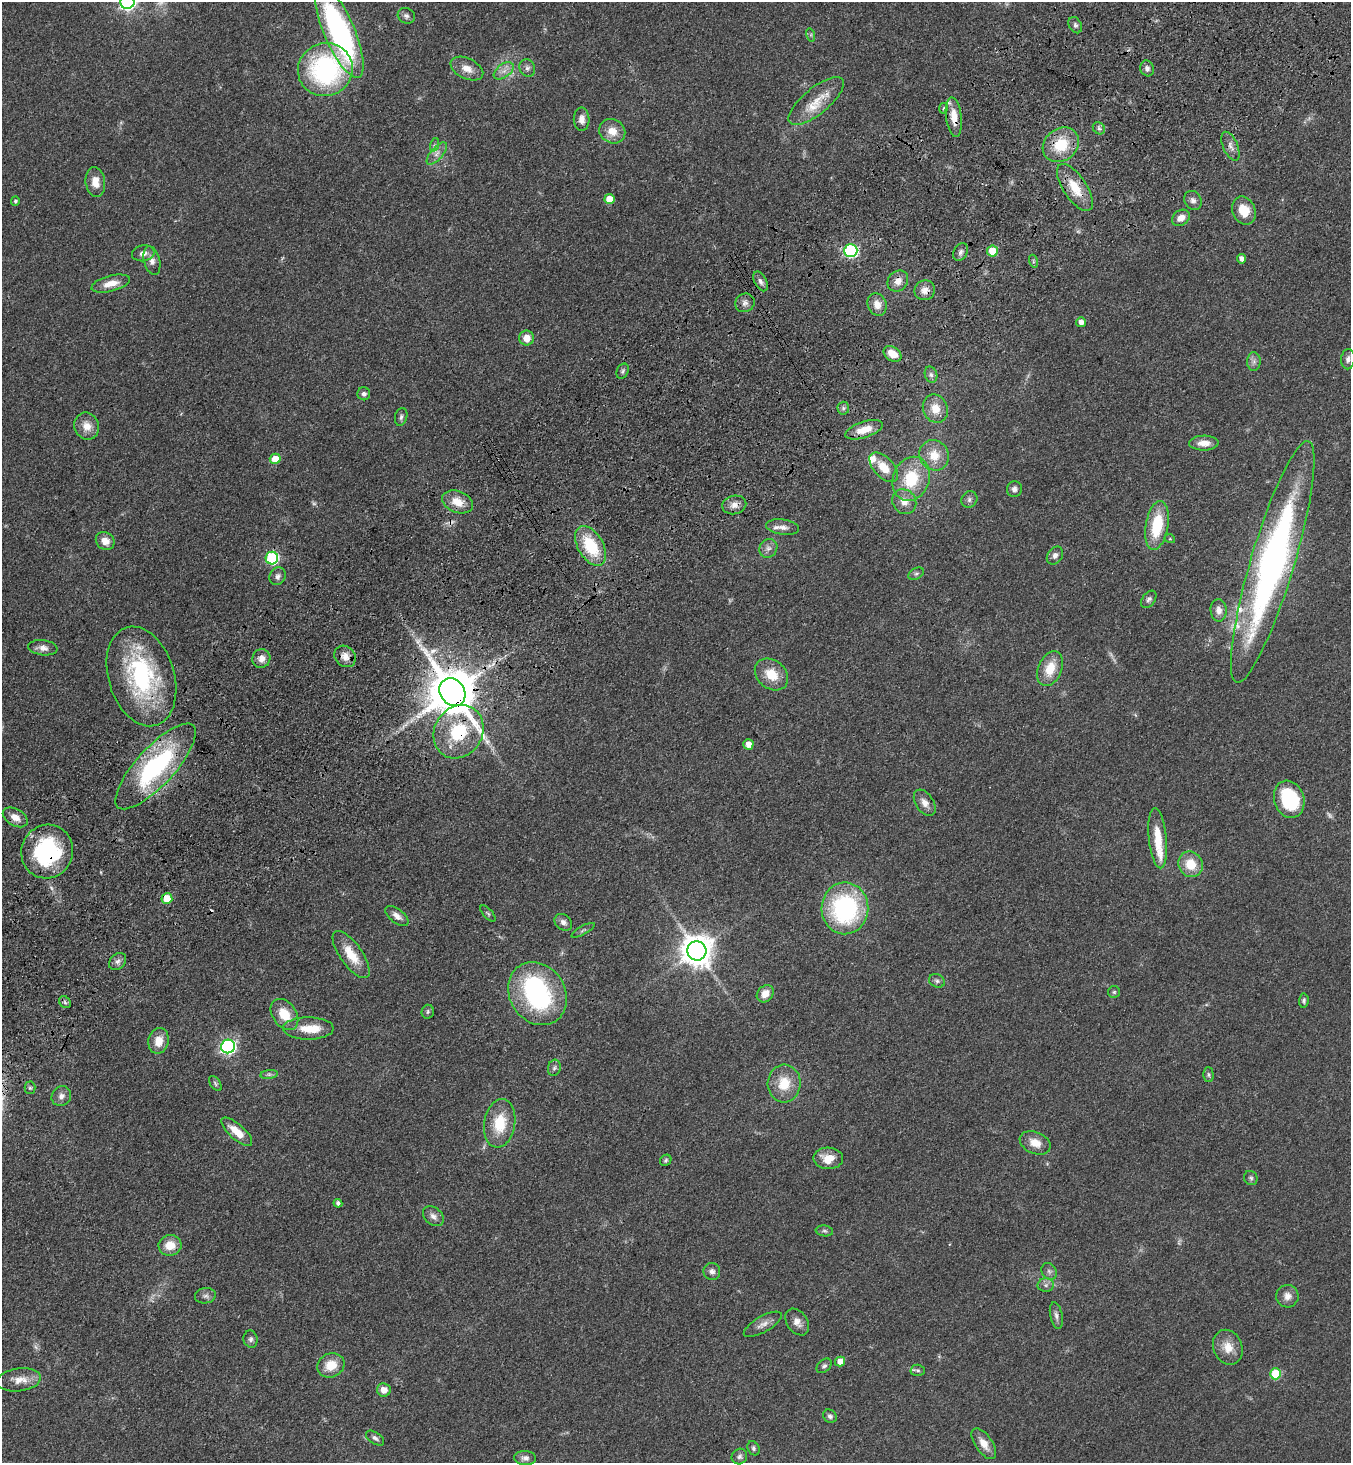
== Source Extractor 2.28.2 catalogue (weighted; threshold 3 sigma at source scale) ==
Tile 10 of 4 x 4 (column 2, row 3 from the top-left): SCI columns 1720-3068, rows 1563-3023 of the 6001 x 6046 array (HDU 1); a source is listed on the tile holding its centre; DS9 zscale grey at full resolution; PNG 1353 x 1465 px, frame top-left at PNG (2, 2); each listed source drawn as its Kron ellipse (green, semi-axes under 4 px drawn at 4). Shown black and unused: <1% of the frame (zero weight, under 3 of 4 exposures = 6% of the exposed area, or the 3 px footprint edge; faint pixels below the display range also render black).
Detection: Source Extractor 2.28.2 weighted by HDU 2 'WHT'; one run over the whole footprint, this tile lists its part. Background 0.0589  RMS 0.006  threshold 0.0272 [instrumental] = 3 sigma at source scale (4.5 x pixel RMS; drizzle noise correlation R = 1.50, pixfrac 1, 0.05/0.05 arcsec/px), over >= 5 px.
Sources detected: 165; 5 too faint to see at this stretch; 1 inside a brighter object's white glare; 2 cosmic-ray / hot-pixel residue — neither listed nor drawn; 5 inside a brighter listed object's ellipse — not listed separately; the other 152 listed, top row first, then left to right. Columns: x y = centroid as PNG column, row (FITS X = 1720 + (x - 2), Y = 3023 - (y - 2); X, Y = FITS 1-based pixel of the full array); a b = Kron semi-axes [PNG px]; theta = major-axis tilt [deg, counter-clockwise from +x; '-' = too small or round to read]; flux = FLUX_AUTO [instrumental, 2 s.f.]
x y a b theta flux
127 2 7 7 - 180
406 16 9 7 -26 2
1075 25 8 6 -62 1.7
339 31 50 15 -67 140
811 35 7 4 -73 0.99
527 68 9 7 -64 2.2
1147 68 8 6 -74 2.5
467 69 17 10 -26 6.5
325 70 27 26 - 100
504 71 11 6 37 3.5
816 101 34 13 40 15
943 108 5 3 - 0.75
954 117 20 8 -83 9.7
582 119 11 8 -87 4.1
1099 128 7 5 -44 1.3
612 131 13 12 - 8.2
434 145 7 4 70 1.1
1061 145 19 16 38 22
1230 146 15 7 -68 3.7
437 153 14 6 49 3.3
95 182 15 9 -82 7.3
1075 187 27 11 -56 15
609 199 5 5 - 9.4
1193 200 10 8 -57 2.8
15 201 5 4 - 1.2
1244 210 14 11 -67 12
1181 218 9 7 34 5.2
851 251 7 6 - 88
992 251 5 5 - 16
960 252 9 7 65 2.2
143 253 11 8 9 3.5
1241 259 5 4 - 3.5
152 260 15 8 -76 3.8
1033 261 6 4 -72 0.95
760 281 11 6 -62 2.4
898 281 11 9 49 5.3
111 284 20 7 15 7.4
925 290 10 10 - 4.8
745 303 10 9 - 3
877 304 11 9 -70 5.7
1081 322 5 5 - 3.7
527 338 7 7 - 6.5
892 354 10 7 -35 8.3
1348 359 10 7 85 2.3
1254 361 9 7 90 2.3
623 371 8 5 65 1.4
931 375 8 6 -73 1.8
364 394 6 6 - 1.8
843 408 6 6 - 1.4
935 409 14 12 -66 9.2
401 417 9 6 75 1.6
87 426 14 12 -69 7.1
864 430 19 8 18 9.9
1204 443 15 7 1 5.9
934 455 16 14 -53 11
275 459 5 5 - 11
884 467 18 10 -47 11
911 479 22 18 68 27
1014 489 8 7 - 2.4
969 499 8 7 - 2
457 502 16 11 -22 9.5
904 502 13 11 -52 6.2
734 505 12 9 13 4.3
1157 526 25 11 80 28
783 527 16 7 -7 4.4
1170 539 5 3 - 0.54
105 541 10 8 -39 5.4
591 546 22 12 -59 29
768 548 10 8 54 2.9
1055 555 10 7 55 2.9
272 558 6 6 - 66
1273 562 126 22 73 260
916 574 8 5 28 1.5
277 576 9 8 - 2.4
1149 599 10 6 52 1.8
1219 610 11 8 -86 4.3
43 648 15 7 -7 3.7
345 656 11 10 - 5.2
261 658 9 9 - 4.3
1050 669 18 11 68 13
771 674 18 14 -40 13
141 676 51 33 -73 86
452 692 15 12 -56 3200
459 732 27 24 57 34
748 744 5 5 - 5.7
156 766 55 19 47 92
1289 799 19 15 -71 45
925 803 15 9 -56 4.7
15 817 13 8 -30 5.5
1158 838 30 9 -84 15
47 852 27 25 68 64
1191 864 13 12 - 13
167 899 5 5 - 15
845 908 26 23 89 91
488 913 10 4 -48 1.2
397 916 13 7 -39 3.6
563 922 9 7 -40 2.6
583 930 13 4 29 1.2
697 951 9 9 - 1100
351 955 28 11 -55 14
117 961 9 7 44 2.5
937 981 8 6 -25 1.8
1114 992 6 6 - 1.1
537 994 33 27 -56 87
765 994 9 7 49 6.4
1304 1001 7 5 85 1.2
65 1002 6 5 - 1.2
428 1012 7 6 - 1.1
284 1014 17 11 -55 13
308 1028 25 11 0 11
159 1041 13 10 78 8.4
228 1046 7 6 - 150
554 1068 8 6 76 1.7
269 1074 9 4 8 1.4
1208 1075 7 5 -88 1.1
215 1083 8 5 -54 1.2
784 1083 19 16 85 15
30 1088 6 5 - 1.1
61 1096 10 9 - 3.2
500 1123 24 15 81 19
237 1132 19 7 -42 10
1035 1143 16 11 -23 7.7
828 1158 15 10 -2 9.2
666 1160 6 5 - 1.1
1251 1178 7 6 - 1.3
338 1203 4 4 - 1.8
433 1216 12 8 -41 3.3
824 1231 8 5 -8 1.3
170 1245 11 10 - 9.5
712 1271 8 8 - 2.6
1049 1271 9 7 -52 1.9
1046 1285 8 6 2 2.1
205 1296 10 7 9 2.2
1287 1296 11 11 - 4.5
1056 1316 13 6 -79 2.5
797 1322 14 10 -54 4.5
763 1324 21 8 30 4.5
251 1339 8 7 - 2
1228 1347 18 14 -67 9.1
840 1361 5 5 - 6.4
331 1365 14 12 26 11
824 1366 8 6 42 1.7
918 1370 7 5 -1 1.4
1275 1374 5 5 - 25
19 1380 22 11 8 8.1
384 1390 7 6 - 5.4
830 1416 7 6 - 1.8
375 1438 10 5 -33 1.9
984 1444 18 8 -56 7.3
753 1448 7 5 -60 1.5
739 1456 8 7 - 2
525 1458 11 7 -4 3
Overlapping masked pixels (flux is a lower limit): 10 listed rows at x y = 954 117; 1075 187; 851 251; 925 290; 141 676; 452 692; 459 732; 156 766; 47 852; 167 899
Isophote crosses this tile's border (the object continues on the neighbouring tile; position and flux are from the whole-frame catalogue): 2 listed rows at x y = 127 2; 339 31